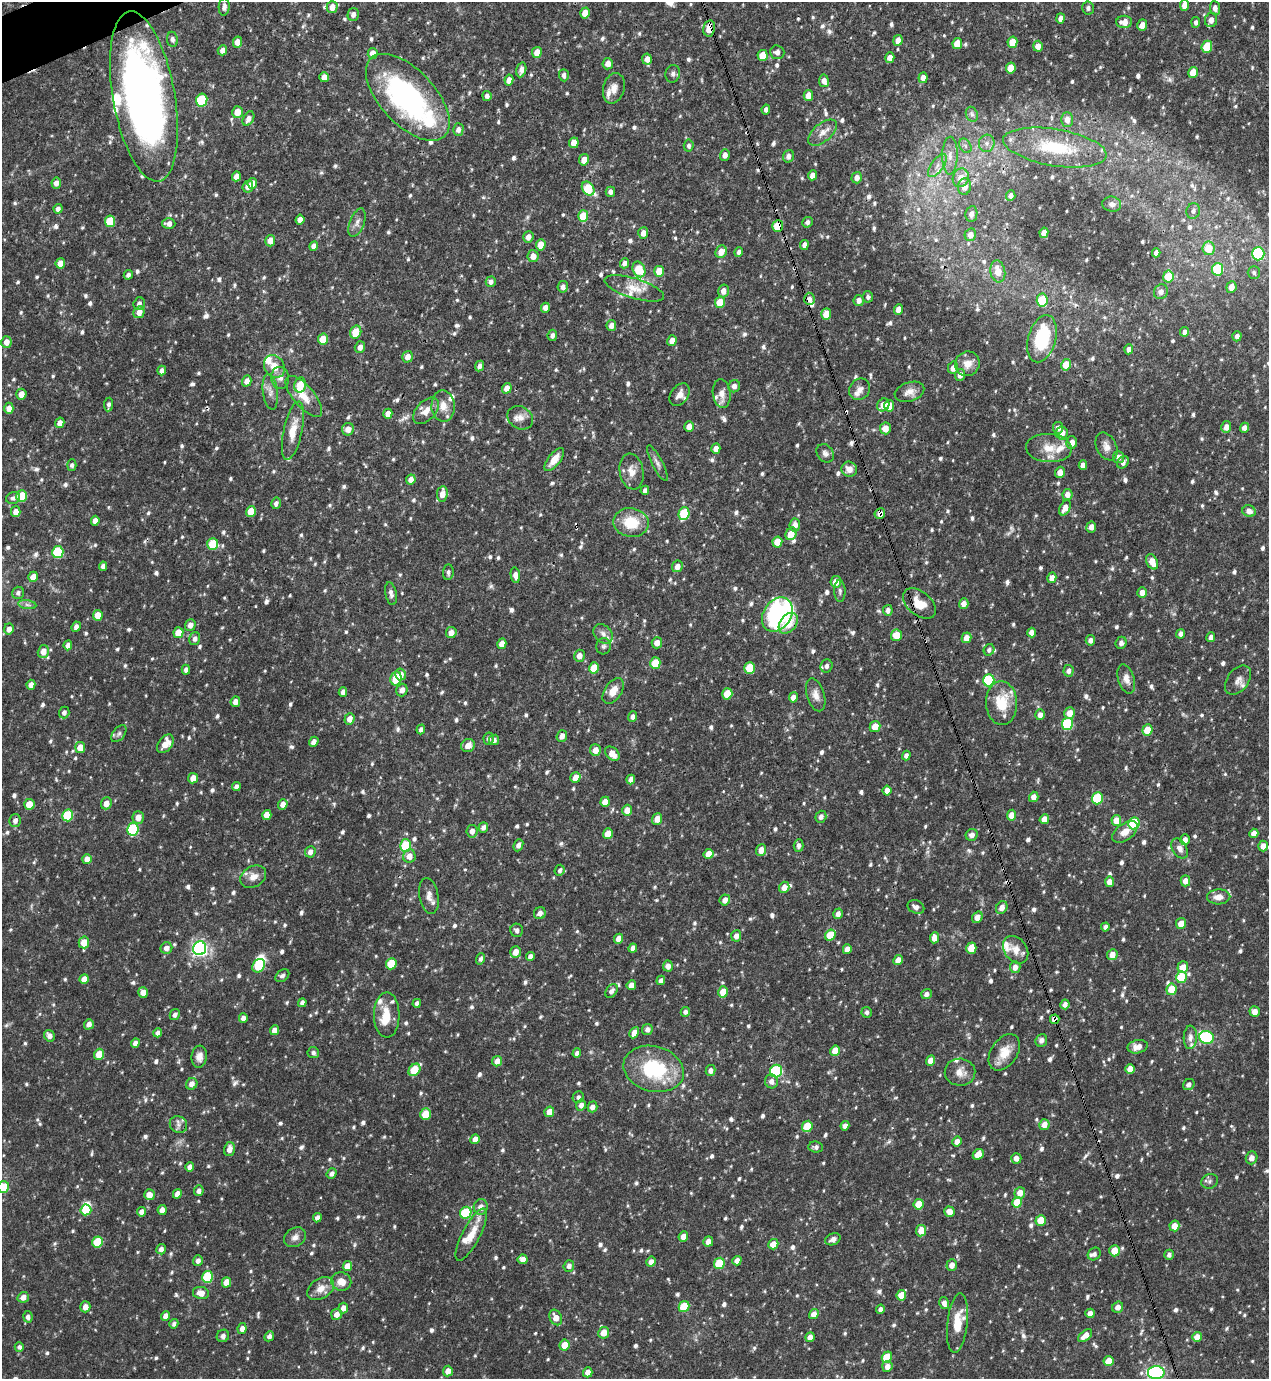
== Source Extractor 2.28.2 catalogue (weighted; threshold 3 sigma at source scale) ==
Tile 11 of 4 x 4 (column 3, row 3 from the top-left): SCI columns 2685-3951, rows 1378-2754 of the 5496 x 5509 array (HDU 1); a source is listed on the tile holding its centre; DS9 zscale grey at full resolution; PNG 1271 x 1381 px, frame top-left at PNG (2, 2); each listed source drawn as its Kron ellipse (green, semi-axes under 4 px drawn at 4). Shown black and unused: <1% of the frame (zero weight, under 3 of 4 exposures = <1% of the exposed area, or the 3 px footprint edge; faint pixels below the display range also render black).
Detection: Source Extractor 2.28.2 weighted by HDU 2 'WHT'; one run over the whole footprint, this tile lists its part. Background 0.0746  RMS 0.0037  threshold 0.0164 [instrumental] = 3 sigma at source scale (4.5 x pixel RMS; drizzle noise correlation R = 1.50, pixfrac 1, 0.05/0.05 arcsec/px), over >= 5 px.
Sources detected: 1055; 2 too faint to see at this stretch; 2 inside a brighter object's white glare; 9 cosmic-ray / hot-pixel residue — neither listed nor drawn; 23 inside a brighter listed object's ellipse — not listed separately; of the other 1019, all 500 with FLUX_AUTO >= 1.09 (the completeness limit of this list) listed and drawn (519 fainter detections not listed), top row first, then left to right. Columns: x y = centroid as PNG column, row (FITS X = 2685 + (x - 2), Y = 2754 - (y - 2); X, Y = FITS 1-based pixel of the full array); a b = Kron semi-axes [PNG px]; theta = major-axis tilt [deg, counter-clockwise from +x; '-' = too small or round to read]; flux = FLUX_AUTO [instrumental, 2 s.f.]
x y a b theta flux
1185 5 5 4 - 3.9
224 7 8 5 85 1.3
332 7 6 5 - 2.9
1088 8 6 6 - 1.3
1215 8 7 5 -86 1.8
585 13 5 4 - 4.6
353 14 6 5 - 1.7
1061 18 5 4 - 2.2
1211 20 7 6 - 2.5
1124 22 8 6 -1 3.3
1196 22 5 4 - 1.1
1142 25 6 4 72 2.7
709 28 8 5 78 5.4
172 39 7 5 -82 1.1
898 40 5 4 - 2.8
237 42 5 4 - 2.6
1012 42 5 5 - 4.8
957 43 5 5 - 5.4
1038 46 5 5 - 2.9
1207 47 6 5 - 8
222 50 5 4 - 2
537 52 5 5 - 3.6
777 52 7 6 - 1.7
373 53 5 5 - 3.1
763 55 5 5 - 6.7
890 57 5 4 - 2.5
647 59 5 5 - 2.5
608 64 6 5 - 2.7
1011 68 5 5 - 6
521 70 8 5 76 2
1193 72 5 4 - 5.5
673 74 9 7 77 1.4
564 75 6 5 - 1.3
324 77 5 4 - 2.7
923 78 5 4 - 2.3
509 80 5 4 - 2.6
824 81 6 5 - 2.1
614 88 15 10 74 3
808 95 5 4 - 3.1
144 96 86 31 -80 200
487 96 5 4 - 1.3
408 97 54 27 -47 76
202 100 6 5 - 23
766 109 5 4 - 1.4
237 112 6 5 - 4.4
972 114 8 6 -68 1.1
248 119 8 5 61 2.1
1067 120 7 6 - 2.9
458 129 6 5 - 1.7
822 133 17 9 40 3.1
574 143 5 5 - 5
987 143 8 7 - 1.9
689 146 6 5 - 1.1
965 146 8 5 -59 1.1
1055 147 52 18 -10 24
725 155 6 5 - 2.3
788 156 6 5 - 1.7
950 156 19 8 89 4
584 160 6 5 - 2.8
937 166 13 6 54 2.7
812 175 5 4 - 2.4
236 176 5 4 - 2.4
857 178 6 5 - 1.7
961 178 9 8 - 4.3
56 183 5 4 - 2
252 183 5 5 - 3.2
248 187 6 5 - 1.8
964 187 8 6 80 3.7
588 189 7 5 -54 13
610 192 5 4 - 1.6
1011 196 5 4 - 1.3
1112 204 9 7 -9 1.8
58 209 5 4 - 1.5
1193 211 8 6 70 1.4
971 214 8 6 80 2
583 216 6 5 - 9.2
300 220 5 4 - 2.5
110 221 6 5 - 11
807 222 5 5 - 1.2
357 223 15 7 69 2.1
169 224 6 5 - 1.8
778 226 6 5 - 8.5
643 233 6 5 - 2.4
1044 233 5 4 - 2.7
970 235 6 5 - 2.7
528 237 6 5 - 2.5
270 241 6 5 - 3
541 245 5 5 - 4.4
804 245 5 4 - 1.9
314 246 5 4 - 2.1
1208 248 7 6 - 8.4
721 252 6 5 - 3.8
739 252 5 4 - 1.2
1156 253 4 4 - 1.4
1258 254 6 6 - 41
533 256 6 5 - 2.6
60 263 5 4 - 3
624 263 5 4 - 1.3
639 269 8 6 -64 12
1218 269 6 5 - 18
659 271 5 5 - 6.4
998 272 11 7 -79 4.5
1254 272 6 6 - 1.1
128 275 5 4 - 1.2
1168 277 6 5 - 8.7
491 282 5 5 - 1.4
563 287 6 5 - 1.7
1231 287 6 5 - 3.3
634 288 31 10 -17 6.5
723 291 6 5 - 2.5
1161 292 8 6 52 1.6
868 297 6 5 - 1.1
809 299 6 5 - 1.7
859 300 5 5 - 2
1042 300 6 5 - 13
720 302 6 5 - 8.2
139 304 6 5 - 1.5
545 308 5 4 - 2.4
898 309 5 4 - 2.5
139 312 6 5 - 2.7
826 314 6 5 - 6.1
611 325 5 5 - 2.1
356 332 6 5 - 7.3
1185 332 5 4 - 1.6
552 335 5 5 - 1.4
1237 336 5 4 - 1.5
323 339 5 5 - 6.8
1042 339 24 14 74 22
672 340 5 4 - 2.3
6 342 6 5 - 2.7
360 347 6 5 - 2.1
1129 349 5 4 - 2
408 357 6 5 - 2.8
967 364 12 12 - 4.1
1066 365 6 5 - 6.5
274 366 12 10 -56 4.5
479 366 5 4 - 1.1
953 368 6 5 - 2.5
162 371 5 4 - 1.6
960 375 6 5 - 2.5
280 378 11 9 -83 2.3
247 381 5 4 - 2.4
300 385 8 5 77 6.8
734 386 6 5 - 1.7
507 388 5 4 - 3
860 389 11 10 - 2.3
270 392 18 7 -83 2.6
909 392 15 9 18 3
722 393 14 9 -82 2.9
21 394 5 5 - 3.2
680 395 12 8 56 2.9
304 396 25 10 -49 5.9
109 404 7 4 83 1.2
883 405 7 5 54 4.6
443 406 15 11 -87 3.9
889 406 6 5 - 6
9 408 5 4 - 2.9
426 411 16 9 47 3.7
388 414 5 4 - 2.8
520 418 13 11 -33 2.9
60 423 5 4 - 2.4
689 427 5 4 - 2.7
1226 427 6 5 - 2.4
885 428 6 5 - 3.6
1058 428 6 5 - 1.8
1244 428 5 4 - 1.9
348 429 6 6 - 3.3
293 431 30 9 78 5.9
1062 433 6 6 - 3.6
1072 442 6 5 - 2.4
1106 446 15 10 -64 2.6
1049 448 23 14 -4 6.4
716 449 5 4 - 2.5
825 453 10 8 -49 1.5
1118 457 6 5 - 1.8
554 459 14 6 52 4.7
1123 462 7 5 53 1.8
657 463 20 5 -63 1.7
72 465 5 5 - 1.1
1083 465 5 4 - 2.2
849 469 8 7 - 3.2
631 471 18 12 -79 4
1060 472 6 5 - 2.8
411 480 5 4 - 2.5
645 490 4 4 - 1.2
442 494 8 5 83 3.2
1067 494 5 5 - 2.3
22 496 6 5 - 17
13 498 7 6 - 1.1
276 503 6 4 76 1.2
1065 508 8 5 62 3
251 511 5 5 - 5.7
1249 511 7 5 -27 2.1
16 512 5 5 - 2.7
880 513 5 5 - 2.4
684 514 6 5 - 20
95 521 5 4 - 2.5
631 523 18 14 -9 11
795 525 6 5 - 2.4
1091 527 5 5 - 2.2
791 534 6 5 - 4.3
777 542 5 5 - 5.7
213 544 6 5 - 11
58 552 6 5 - 24
1152 562 8 5 -62 3.7
103 566 4 4 - 1.4
677 566 6 5 - 2.4
448 572 8 5 84 1.1
515 575 8 4 -81 2.1
33 577 5 5 - 3.5
1052 578 5 4 - 2.4
836 582 6 5 - 4.6
840 591 11 5 -88 1.1
1142 592 5 5 - 2.7
18 593 6 6 - 1.1
391 594 11 5 -78 1.4
920 604 19 12 -40 6.5
964 604 5 4 - 2.3
27 605 9 4 -9 1.1
888 610 5 4 - 1.7
98 615 5 5 - 4.4
777 615 18 13 56 54
788 623 12 8 51 6.2
190 625 6 5 - 2.1
76 627 5 4 - 1.5
9 629 6 5 - 2.1
451 632 5 5 - 2.6
178 633 5 5 - 6.7
1032 633 5 4 - 2.6
603 634 11 8 -46 2
1181 634 4 4 - 1.6
896 635 6 5 - 5.9
1211 637 5 4 - 1.5
966 638 5 5 - 3.3
195 639 7 5 74 1.5
1090 640 5 4 - 1.6
657 643 6 5 - 2.6
1121 643 6 5 - 1.7
502 644 5 4 - 3.1
68 645 5 4 - 1.6
604 646 8 7 - 1.2
989 650 6 5 - 1.1
43 651 6 5 - 3.4
579 656 6 5 - 2.7
655 663 6 5 - 9
826 666 7 6 - 1.4
594 668 6 5 - 8.8
750 668 6 5 - 10
186 670 5 4 - 1.4
1069 671 6 5 - 1.5
401 674 6 5 - 2.9
396 678 7 5 76 7.4
1126 679 15 8 -73 2.7
989 680 6 5 - 24
1238 680 16 10 52 2.7
31 685 5 4 - 2.1
402 690 6 5 - 2.2
613 691 14 8 55 4
343 692 5 4 - 1.6
727 694 6 5 - 6.4
816 695 17 8 -73 2.9
793 697 5 4 - 2.4
235 702 5 5 - 2.8
1002 703 22 15 -87 11
64 713 6 5 - 1.2
1070 713 6 5 - 3.9
1040 715 5 5 - 2
632 717 5 4 - 1.4
349 719 6 5 - 2.8
1067 724 6 5 - 24
875 726 5 5 - 4.5
421 729 5 4 - 1.4
1147 730 5 5 - 6.4
119 734 10 6 52 1.1
562 736 6 5 - 2.1
489 738 6 5 - 1.2
494 740 5 5 - 1.3
314 742 5 4 - 1.9
165 744 10 7 53 4.3
468 745 7 6 - 3.3
80 747 5 5 - 4.4
595 750 6 5 - 3.2
612 754 8 6 -45 3.8
906 756 5 4 - 1.3
193 778 5 4 - 3.2
575 778 5 5 - 3.8
631 780 5 4 - 2.2
236 787 4 4 - 1.6
887 791 5 4 - 2.4
1034 797 5 4 - 2.3
1097 798 6 5 - 21
605 802 5 4 - 4.2
106 803 6 5 - 2.9
29 804 5 5 - 5.6
283 804 5 4 - 2.6
627 810 5 5 - 3.3
68 815 6 5 - 16
267 815 5 4 - 3.9
1012 815 5 4 - 3.8
821 817 6 5 - 1.6
138 818 6 5 - 3.4
657 819 5 5 - 3.4
1044 819 5 4 - 3.2
1116 820 5 5 - 5.1
15 821 6 5 - 1.6
1134 823 6 5 - 20
483 827 5 4 - 1.5
133 829 6 5 - 26
472 831 6 5 - 2.1
1125 832 14 8 37 3.7
1254 833 5 4 - 2.4
608 834 5 4 - 5.2
972 835 6 5 - 1.9
1185 840 5 5 - 2
518 845 6 4 68 1.5
799 845 6 5 - 1.3
405 846 6 5 - 16
1263 846 5 5 - 2.4
1180 848 11 7 -60 2
761 850 6 5 - 3.4
310 852 6 5 - 1.9
709 854 5 5 - 5.3
409 856 7 6 - 3.1
87 859 5 4 - 3
560 870 6 4 65 1.2
253 877 14 10 30 3.3
1185 881 5 5 - 2.8
1109 882 5 4 - 2.5
784 887 6 5 - 2.8
429 896 18 9 -80 2.9
1219 897 11 7 2 3
725 900 5 5 - 2.3
916 907 9 6 -25 1.6
1002 908 7 5 61 2.4
540 913 6 5 - 1.7
838 914 5 4 - 1.8
977 917 6 5 - 2.7
1181 924 5 5 - 3.3
1105 927 4 4 - 1.4
517 930 7 6 - 1.2
830 935 6 5 - 10
736 936 5 5 - 2.3
934 938 5 4 - 3.3
619 939 5 4 - 3.4
84 942 6 5 - 6.1
166 948 6 5 - 2.1
200 948 7 6 - 120
633 948 4 4 - 1.8
971 948 5 5 - 7.2
847 949 5 4 - 2.3
1016 950 15 11 -54 3.9
515 952 6 5 - 3.3
1112 955 5 5 - 3.3
530 956 5 4 - 2
481 959 6 4 71 1.1
898 960 5 4 - 3.3
391 964 5 5 - 9.6
259 966 7 6 - 15
668 966 5 5 - 2.2
1015 967 6 5 - 2.4
1183 967 6 5 - 3.7
282 976 8 5 38 1.1
1181 977 6 5 - 12
84 979 5 4 - 3
661 980 5 4 - 1.3
631 985 5 4 - 3.4
1171 989 5 5 - 6.5
611 991 7 5 56 1.5
143 992 5 5 - 3
723 992 6 5 - 5.2
927 994 5 4 - 1.3
302 1003 4 4 - 1.3
417 1003 4 4 - 1.4
1065 1004 5 4 - 1.8
685 1012 5 4 - 1.3
867 1012 5 5 - 1.1
1255 1012 5 5 - 2.6
175 1015 6 5 - 1.3
387 1015 22 12 -90 7.4
243 1018 4 4 - 1.7
1055 1019 5 5 - 2.5
89 1024 5 5 - 2
275 1030 5 4 - 2.5
647 1030 5 5 - 1.6
158 1033 4 4 - 1.5
634 1033 6 4 61 3.6
49 1036 6 5 - 2
1190 1037 12 6 87 1.8
1207 1037 7 6 - 36
1041 1040 6 5 - 1.5
135 1043 5 4 - 1.9
1138 1047 10 6 11 2.8
835 1051 5 4 - 4.8
1004 1052 20 13 56 5.8
313 1053 6 5 - 1.1
577 1053 5 4 - 1.3
99 1054 5 5 - 5.2
199 1057 11 7 84 2.3
497 1061 5 5 - 2.8
930 1061 5 4 - 3.5
654 1069 31 22 -15 26
1130 1069 5 5 - 3.3
414 1070 7 5 51 12
711 1070 5 5 - 1.8
776 1071 6 6 - 31
960 1072 15 13 -7 3.5
771 1081 7 6 - 1.9
192 1084 6 5 - 2.1
1189 1084 6 5 - 1.5
578 1097 6 5 - 1.2
581 1105 5 5 - 1.7
592 1107 5 5 - 2
549 1112 5 5 - 3.7
426 1114 6 5 - 8.7
178 1125 9 8 - 1.7
1044 1125 5 5 - 3
807 1126 6 5 - 10
845 1126 4 4 - 2
475 1139 5 4 - 2.5
957 1142 5 4 - 2.5
816 1147 7 5 -4 1.3
229 1149 7 5 76 2.5
978 1154 6 5 - 3.6
1016 1158 5 5 - 2.1
1252 1158 6 5 - 2.1
190 1167 5 4 - 2.2
332 1174 5 4 - 1.7
1210 1181 8 7 - 1.1
3 1187 6 5 - 11
199 1191 5 5 - 1.5
1020 1193 6 5 - 3.2
177 1194 5 4 - 2.7
149 1195 5 5 - 3.7
1017 1202 5 5 - 6.6
919 1204 5 5 - 6.2
481 1207 8 7 - 2.4
86 1210 5 5 - 12
162 1210 5 4 - 2.5
142 1212 5 4 - 2
949 1212 5 5 - 2.8
466 1213 6 5 - 20
317 1218 5 4 - 1.5
1041 1220 5 5 - 7.3
1174 1226 5 5 - 4
921 1231 5 5 - 4.6
471 1235 29 9 62 6.6
295 1237 12 9 32 2.1
683 1237 5 4 - 2.7
833 1239 8 5 23 1.7
708 1241 5 5 - 2.6
98 1242 6 5 - 13
773 1244 5 5 - 4.3
161 1249 5 5 - 1.6
1114 1251 6 5 - 5.2
1094 1254 7 6 - 1.6
1169 1255 5 4 - 1.3
523 1259 5 5 - 2.4
198 1261 5 5 - 1.5
737 1261 5 4 - 2.4
651 1262 5 4 - 2.4
719 1263 6 5 - 12
952 1265 5 5 - 2.5
347 1266 5 4 - 4.2
569 1266 6 5 - 1.8
207 1277 6 5 - 18
226 1282 5 4 - 4.1
341 1282 10 9 - 3.6
321 1289 15 10 34 3.8
201 1293 8 6 -11 3.1
901 1295 5 4 - 6.3
23 1297 6 5 - 2.4
944 1303 6 4 -77 1.9
85 1307 5 5 - 2.7
684 1307 6 5 - 14
1118 1307 6 5 - 2.4
343 1308 5 5 - 2.6
880 1309 4 4 - 1.4
1090 1313 5 4 - 2
337 1314 6 5 - 2.5
814 1314 5 4 - 2.5
166 1316 5 4 - 2.6
28 1317 6 4 -77 1.3
556 1317 8 6 -62 3.3
957 1323 30 10 84 8.6
174 1324 5 4 - 1.2
242 1329 5 4 - 2.1
604 1333 6 5 - 4.6
223 1336 6 6 - 1.6
269 1336 5 4 - 1.2
1085 1336 8 5 40 3.6
810 1337 5 4 - 3.2
1197 1337 5 4 - 3.4
565 1345 5 5 - 5
19 1347 5 4 - 1.2
887 1357 5 5 - 9.4
1108 1361 5 5 - 5.8
887 1366 5 5 - 2.5
448 1371 5 5 - 3
588 1372 5 4 - 2.4
1156 1373 8 6 0 74
Overlapping masked pixels (flux is a lower limit): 9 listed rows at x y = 709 28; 144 96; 778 226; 809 299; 880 513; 920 604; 777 615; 788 623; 1055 1019
Isophote crosses this tile's border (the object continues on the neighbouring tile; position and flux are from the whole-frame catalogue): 4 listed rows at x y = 1185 5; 144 96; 3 1187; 1156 1373